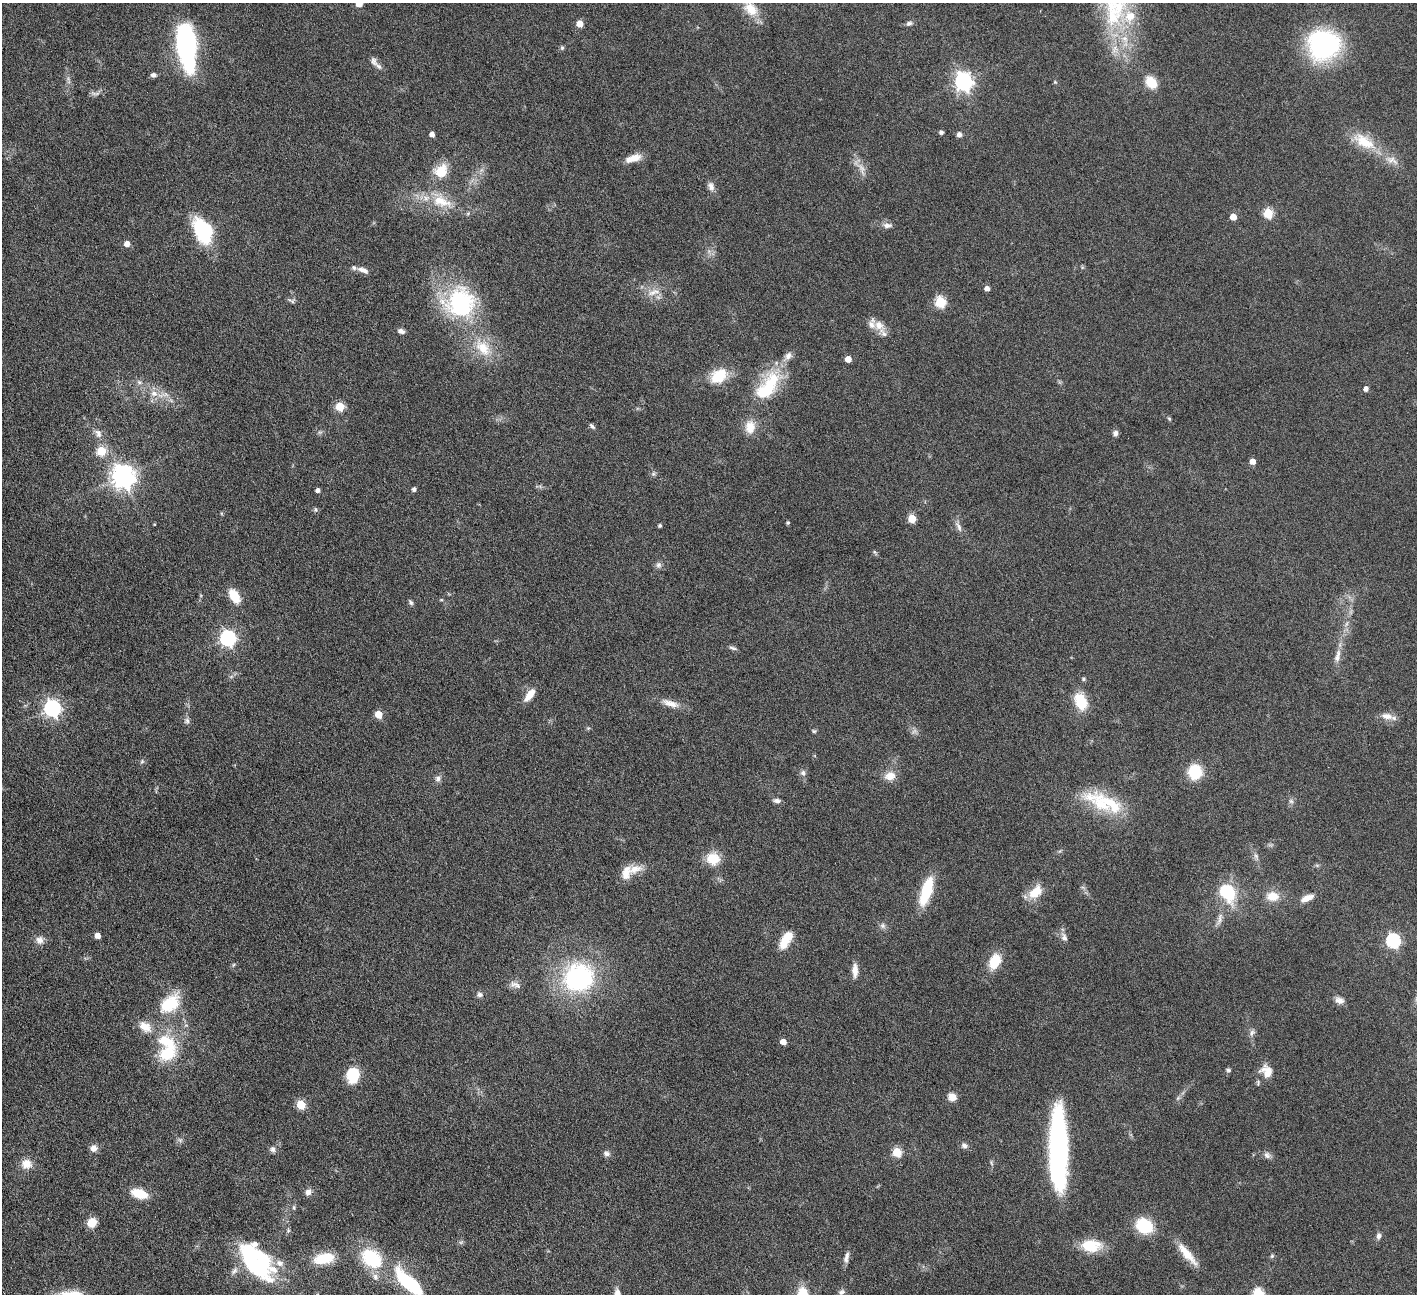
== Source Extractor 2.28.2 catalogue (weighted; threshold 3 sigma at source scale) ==
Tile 7 of 4 x 4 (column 3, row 2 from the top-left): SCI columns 2834-4248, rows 2881-4172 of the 5666 x 5629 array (HDU 1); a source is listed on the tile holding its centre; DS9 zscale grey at full resolution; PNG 1419 x 1296 px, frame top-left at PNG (2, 3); no overlay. Nothing masked; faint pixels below the display range render black.
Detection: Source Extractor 2.28.2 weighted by HDU 2 'WHT'; one run over the whole footprint, this tile lists its part. Background 0.128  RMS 0.0061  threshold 0.0249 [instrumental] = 3 sigma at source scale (4.09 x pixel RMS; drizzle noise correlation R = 1.36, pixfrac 0.8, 0.05/0.05 arcsec/px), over >= 5 px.
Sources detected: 169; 2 too faint to see at this stretch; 6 inside a brighter object's white glare — not listed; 10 inside a brighter listed object's ellipse — not listed separately; the other 151 listed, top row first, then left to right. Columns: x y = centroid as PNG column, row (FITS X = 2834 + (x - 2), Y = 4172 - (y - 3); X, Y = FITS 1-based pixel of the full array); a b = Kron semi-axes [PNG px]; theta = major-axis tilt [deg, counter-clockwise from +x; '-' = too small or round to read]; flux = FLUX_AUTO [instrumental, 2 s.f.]
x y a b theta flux
359 3 5 5 - 7.5
750 9 23 15 -47 11
1130 17 20 16 68 14
909 23 9 6 18 1.5
580 24 5 5 - 7.3
184 45 37 19 -66 70
1323 45 25 24 - 95
562 48 6 5 - 0.88
374 61 12 7 -68 2.3
153 75 6 5 - 1.8
963 81 7 7 - 240
1055 82 4 4 - 0.58
1151 82 13 10 -49 11
94 93 10 5 -21 1.5
941 132 5 4 - 1.3
432 134 4 4 - 3.2
959 134 5 5 - 3
1364 141 35 16 -31 16
633 158 20 8 17 6.3
862 169 20 7 -70 4.4
441 171 16 13 42 12
711 186 12 8 -73 2.7
441 201 31 16 -18 17
1268 213 5 5 - 29
1233 217 5 5 - 6.6
887 225 12 7 -1 2.6
204 231 12 8 -62 110
127 244 5 5 - 4.6
363 270 15 6 -21 3.1
987 288 5 5 - 3
653 292 21 8 18 5.4
291 301 12 5 -26 1.3
940 302 6 5 - 41
460 303 38 37 - 63
879 325 17 13 -41 6.1
401 331 8 6 -21 1.9
483 348 29 17 -50 17
848 359 5 4 - 6.1
719 376 21 14 35 16
139 382 6 6 - 1.5
770 385 43 21 67 29
1366 389 5 4 - 2.7
154 393 11 9 0 4.5
340 406 5 5 - 21
1169 419 5 4 - 0.7
592 426 9 5 -45 1.2
750 427 16 12 82 7.8
98 433 13 8 -58 3.3
1115 433 7 6 - 2.1
101 451 5 5 - 26
1252 461 5 5 - 5.2
653 474 6 5 - 1.1
123 477 8 8 - 450
414 489 5 4 - 1.7
318 490 4 4 - 2
315 510 7 6 - 0.95
912 519 5 5 - 18
788 523 4 4 - 0.77
660 525 4 4 - 0.99
959 527 16 6 -67 2.7
875 552 6 4 -69 0.75
658 565 9 7 89 1.8
234 596 19 11 -59 8.9
441 600 5 3 - 0.57
410 602 7 5 -58 1.2
228 638 7 6 - 140
733 648 11 4 -16 1.3
1337 656 21 8 78 4.7
1083 679 5 5 - 0.82
530 695 15 7 53 7
1081 702 17 11 -69 17
670 703 26 8 -19 5.9
52 708 7 7 - 170
379 714 5 5 - 13
1387 716 17 8 -12 4.7
187 721 8 7 - 1.6
588 728 5 5 - 0.68
814 731 6 5 - 0.83
142 762 7 5 69 1
1195 772 14 12 87 18
803 773 9 7 -66 1.9
890 776 16 12 16 5.8
438 779 8 7 - 2
777 801 10 5 -6 1.8
1291 801 7 5 -44 1.2
1101 804 67 16 -31 26
1256 856 7 6 - 1.5
713 859 15 13 -14 12
1317 865 7 4 -1 0.83
635 869 22 11 15 7.4
926 891 23 8 73 33
1035 892 20 12 46 10
1227 892 19 12 -60 29
1272 896 14 10 -2 8.5
1307 898 15 7 23 5.2
1219 919 18 6 80 3.3
883 926 8 7 - 1.8
97 936 5 4 - 4.2
787 937 20 11 57 9.1
1064 937 12 7 -72 2.5
40 940 11 10 - 3.4
1393 941 7 6 - 94
995 961 20 13 65 12
233 965 6 4 70 0.71
855 970 16 7 89 4.6
578 978 31 29 16 79
515 985 17 8 -17 3.1
480 995 9 7 3 1.7
1339 1000 12 8 -26 3.1
169 1004 26 16 41 22
145 1027 19 12 -37 7.7
1252 1033 10 7 55 1.9
783 1042 5 4 - 5.8
168 1053 23 16 31 19
1228 1070 7 5 -19 0.97
1267 1071 16 13 -56 7.5
353 1075 17 13 86 15
952 1097 8 8 - 5.4
1178 1098 6 5 - 1.1
301 1105 5 5 - 22
180 1140 7 6 - 1.3
964 1146 9 7 -48 1.8
94 1148 8 8 - 3.5
273 1149 8 7 - 1.7
1059 1149 68 15 -88 120
897 1152 5 5 - 25
606 1154 9 7 -19 1.9
1267 1155 9 9 - 2.1
991 1163 8 3 -77 0.82
26 1164 13 12 - 6.1
308 1192 9 7 67 2.5
139 1193 16 9 -17 13
294 1208 6 5 - 0.87
92 1222 10 9 - 7.1
1144 1226 14 11 -33 27
288 1231 6 5 - 0.89
1379 1236 8 6 77 1.8
461 1242 7 4 18 0.9
1091 1246 23 14 -3 16
1187 1254 35 9 -50 9.8
1272 1256 5 5 - 0.87
324 1258 22 11 12 15
372 1258 20 15 -35 31
846 1258 15 6 78 2.6
251 1259 46 18 -54 62
280 1263 12 9 -24 3.5
234 1271 12 7 57 2.5
375 1276 9 6 -89 2.1
408 1282 37 13 -43 35
842 1292 10 7 31 1.9
1258 1293 6 5 - 40
Isophote crosses this tile's border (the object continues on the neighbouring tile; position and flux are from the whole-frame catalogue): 4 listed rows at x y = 359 3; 750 9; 408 1282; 1258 1293